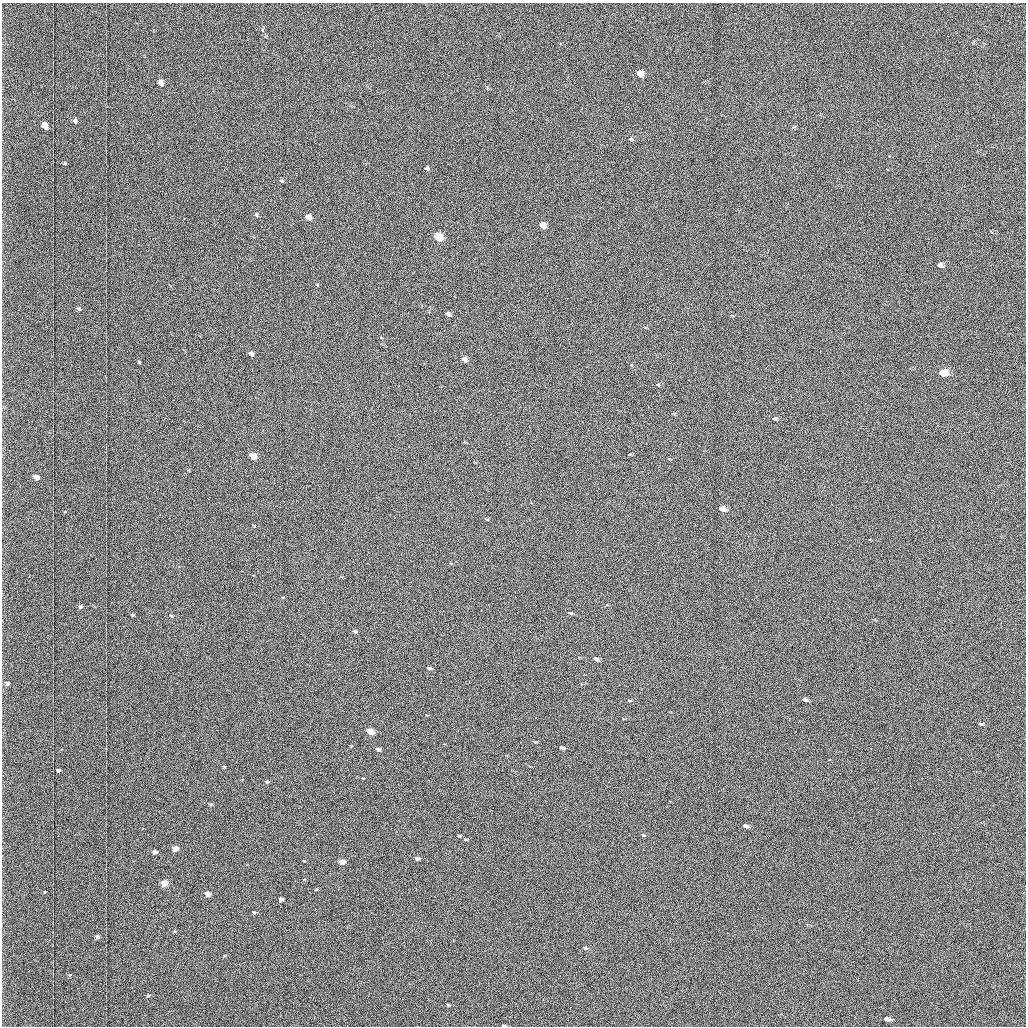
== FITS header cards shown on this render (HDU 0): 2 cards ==
NAXIS1  =                 1024 /fastest changing axis
NAXIS2  =                 1024 /next to fastest changing axis

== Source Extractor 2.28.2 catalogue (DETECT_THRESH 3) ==
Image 1024 x 1024 px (HDU 0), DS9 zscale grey, 1 PNG px = 1 image px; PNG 1028 x 1028 px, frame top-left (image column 1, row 1024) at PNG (2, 3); no overlay
Background 1030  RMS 5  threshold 15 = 3 sigma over >= 5 px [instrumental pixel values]
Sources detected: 59; all 59 listed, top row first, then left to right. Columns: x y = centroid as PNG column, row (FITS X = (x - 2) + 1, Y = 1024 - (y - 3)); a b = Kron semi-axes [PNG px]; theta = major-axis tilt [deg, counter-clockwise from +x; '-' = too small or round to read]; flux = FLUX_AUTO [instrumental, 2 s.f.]
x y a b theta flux
640 74 6 5 - 2100
161 83 7 5 -66 2200
75 121 7 5 -57 790
45 126 6 5 - 2800
631 139 4 3 - 280
65 164 5 4 - 360
427 168 4 4 - 480
281 181 6 4 -19 480
256 215 6 4 -67 420
309 218 5 4 - 2900
542 225 5 5 - 3600
438 237 6 5 - 19000
940 265 5 5 - 1400
79 309 6 5 - 610
448 314 4 4 - 1200
251 354 4 4 - 1200
464 359 5 4 - 2400
139 362 4 3 - 380
942 373 6 5 - 10000
658 385 6 4 -16 390
775 419 5 4 - 730
253 456 5 4 - 8100
37 477 5 4 - 2000
722 509 5 4 - 4900
487 519 5 3 - 350
81 607 6 5 - 620
570 613 6 3 -16 560
133 615 4 4 - 350
171 615 5 3 - 340
355 631 4 3 - 640
596 659 4 3 - 1600
429 668 4 3 - 810
8 683 6 5 - 900
804 700 5 3 - 1200
981 724 5 3 - 420
370 731 5 4 - 11000
561 748 5 3 - 910
378 749 4 3 - 1300
58 770 4 3 - 580
267 782 5 4 - 630
211 804 5 4 - 490
745 826 5 3 - 1500
643 835 5 3 - 280
459 836 6 4 -3 460
466 839 7 4 -18 470
175 848 5 5 - 2700
154 852 5 4 - 1100
417 858 6 5 - 920
342 862 5 4 - 3600
164 883 5 5 - 6000
208 894 5 5 - 2300
281 899 4 4 - 1200
254 912 6 5 - 510
97 937 5 5 - 780
585 948 5 4 - 440
148 996 6 4 54 350
448 1005 5 4 - 400
887 1019 5 4 - 1200
504 1025 5 3 - 970
At the frame edge (FLAGS 8, measured only in part): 1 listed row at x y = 504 1025

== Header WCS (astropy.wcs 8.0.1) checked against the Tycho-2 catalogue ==
Header WCS as astropy/WCSLIB reads it (applying the file's SIP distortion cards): RA---TAN-SIP/DEC--TAN-SIP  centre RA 03:06:50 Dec +48:56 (46.71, +48.94 deg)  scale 1.67 arcsec/px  FOV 28.5' x 28.5'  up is -179 deg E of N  parity flipped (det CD > 0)
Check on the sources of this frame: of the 59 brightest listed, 20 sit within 2.5 arcsec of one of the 33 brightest Tycho-2 stars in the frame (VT <= 12.17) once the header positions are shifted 0.27 arcsec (0.27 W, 0.04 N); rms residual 1.08 arcsec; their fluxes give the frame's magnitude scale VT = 19.69 - 2.5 log10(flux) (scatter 0.22 mag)
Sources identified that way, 20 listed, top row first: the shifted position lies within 2.5 arcsec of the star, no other Tycho-2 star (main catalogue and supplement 1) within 5.0 arcsec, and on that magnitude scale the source's flux lands within +1.5 / -3 mag of the star's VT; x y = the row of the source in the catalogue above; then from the Tycho-2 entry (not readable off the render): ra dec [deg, ICRS J2000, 3 dp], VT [Tycho-2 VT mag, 2 dp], TYC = Tycho-2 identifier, HIP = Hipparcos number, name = IAU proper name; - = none
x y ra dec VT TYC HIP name
640 74 46.616 +48.736 11.76 3314-1619-1 - -
45 126 47.035 +48.756 11.63 3318-1002-1 - -
309 218 46.851 +48.800 10.96 3318-412-1 - -
542 225 46.686 +48.806 10.73 3318-1207-1 - -
438 237 46.759 +48.810 9.54 3318-20-1 - -
940 265 46.407 +48.826 11.40 3318-1121-1 - -
251 354 46.893 +48.863 11.43 3318-844-1 - -
942 373 46.405 +48.876 9.33 3318-744-1 - -
775 419 46.524 +48.896 11.94 3318-478-1 - -
253 456 46.892 +48.911 10.59 3318-510-1 - -
37 477 47.045 +48.919 11.50 3318-988-1 - -
722 509 46.562 +48.938 10.40 3318-18-1 - -
804 700 46.505 +49.027 11.73 3318-502-1 - -
370 731 46.813 +49.039 9.70 3318-216-1 - -
745 826 46.548 +49.085 12.06 3318-1128-1 - -
175 848 46.952 +49.092 11.30 3318-80-1 - -
342 862 46.834 +49.100 10.69 3318-1528-1 - -
164 883 46.960 +49.108 10.19 3318-1062-1 - -
208 894 46.930 +49.114 11.35 3318-390-1 - -
281 899 46.878 +49.117 12.15 3318-918-1 - -